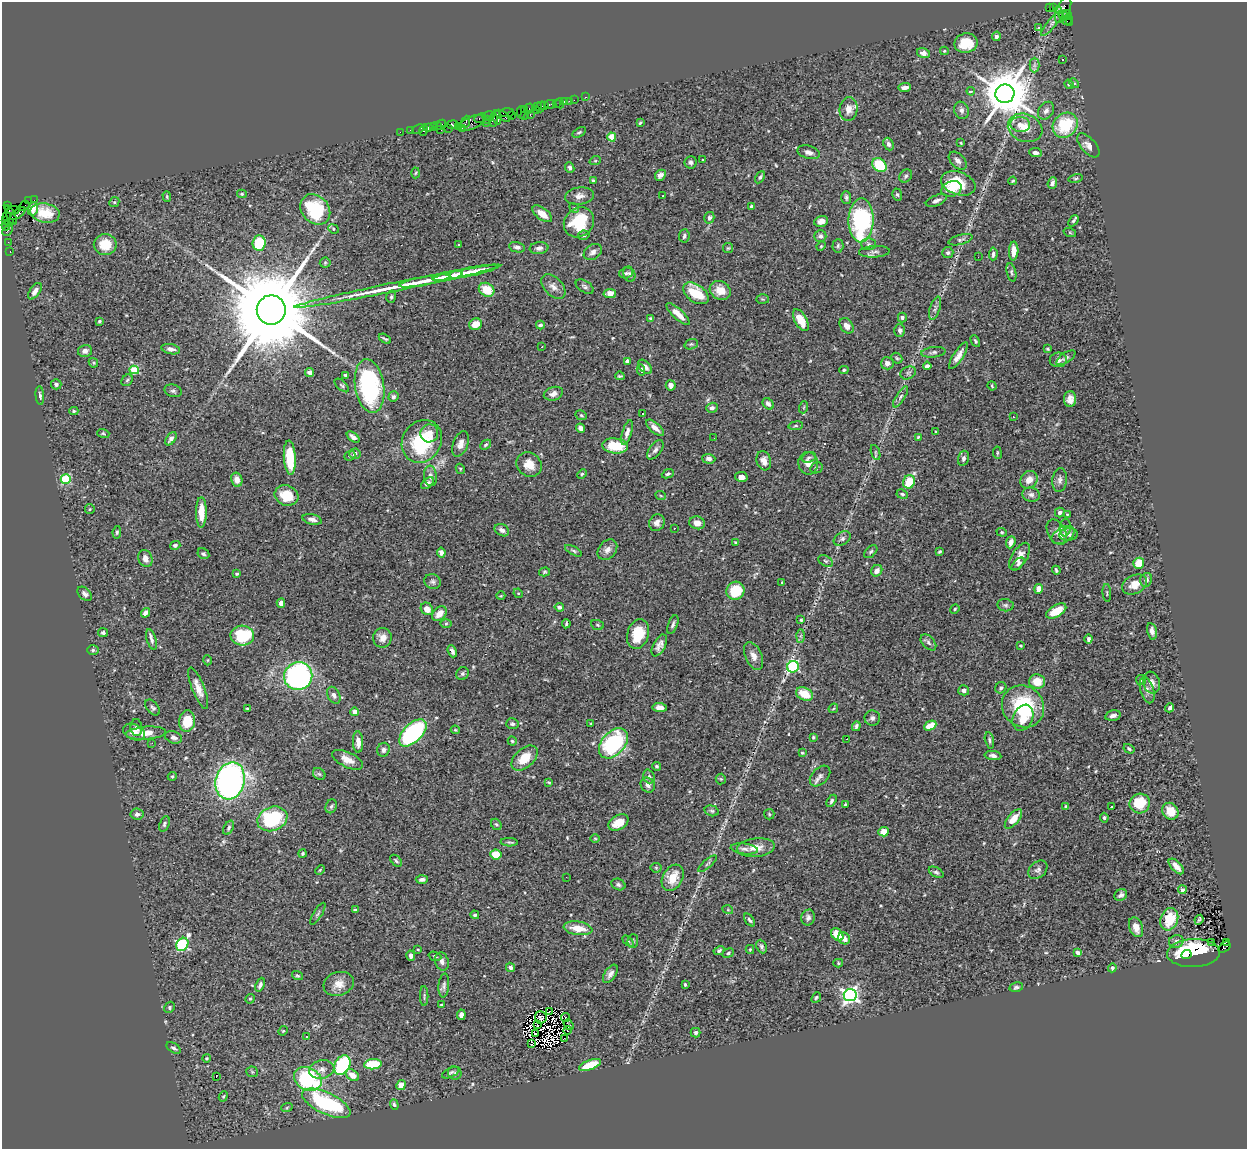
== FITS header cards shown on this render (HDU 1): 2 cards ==
NAXIS1  =                 1245
NAXIS2  =                 1147

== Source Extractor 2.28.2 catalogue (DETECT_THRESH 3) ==
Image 1245 x 1147 px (HDU 1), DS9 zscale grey, 1 PNG px = 1 image px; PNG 1249 x 1151 px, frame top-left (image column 1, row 1147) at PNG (2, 2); each listed source drawn as its Kron ellipse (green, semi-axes under 4 px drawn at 4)
Background 1.33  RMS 0.047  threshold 0.14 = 3 sigma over >= 5 px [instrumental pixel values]
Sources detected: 541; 2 with non-positive FLUX_AUTO (blend fragments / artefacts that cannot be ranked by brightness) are neither listed nor drawn; of the other 539, the 500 brightest by FLUX_AUTO listed and drawn (39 fainter detections omitted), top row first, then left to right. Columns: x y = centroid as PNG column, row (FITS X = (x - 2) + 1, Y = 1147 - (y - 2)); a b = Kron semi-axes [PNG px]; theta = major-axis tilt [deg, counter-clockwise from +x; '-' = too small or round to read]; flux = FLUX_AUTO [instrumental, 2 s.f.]
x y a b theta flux
1049 8 3 2 - 440
1053 8 3 2 - 17
1059 10 3 3 - 490
1063 10 14 6 67 410
1067 14 4 3 - 350
1063 15 4 2 - 170
1067 19 5 5 - 120
1070 22 3 3 - 75
1052 23 16 4 50 12
1038 28 3 2 - 37
996 36 4 4 - 8.2
966 43 11 9 12 77
944 51 4 3 - 3.9
923 53 6 5 - 18
1062 60 3 2 - 3
1034 65 7 5 90 8.9
1074 83 5 4 - 4.3
1069 84 5 4 - 3.9
905 87 6 4 7 16
971 91 4 3 - 5.9
1005 94 9 9 - 15000
586 97 3 2 - 35
574 100 2 2 - 41
564 101 3 3 - 160
569 101 2 2 - 16
560 103 5 2 - 30
550 104 5 3 - 140
556 104 3 2 - 40
545 105 3 2 - 86
538 106 4 3 - 130
541 107 5 3 - 120
524 109 3 2 - 69
529 109 5 3 - 86
849 109 12 9 84 27
536 110 3 2 - 87
961 110 9 7 -70 11
1046 111 9 7 55 15
521 112 6 2 -90 97
507 113 7 3 3 200
512 115 2 2 - 42
530 115 3 2 - 160
489 116 6 3 17 240
503 116 8 3 -34 190
524 116 4 2 - 140
497 117 7 3 -80 160
480 118 6 2 25 120
488 120 2 2 - 68
493 120 7 3 86 420
466 122 6 3 67 110
471 123 14 6 24 1000
486 123 2 2 - 48
640 123 3 3 - 4
1020 124 10 7 -5 20
437 125 3 3 - 76
441 125 5 3 - 100
452 125 5 4 - 210
1065 125 13 11 44 140
459 126 3 2 - 61
433 127 4 2 - 61
428 128 4 2 - 68
448 128 3 2 - 75
462 128 2 2 - 31
1025 128 18 13 -20 52
418 129 6 2 21 38
411 130 3 2 - 66
423 130 6 3 76 190
441 130 3 2 - 73
400 132 2 2 - 24
579 132 7 4 31 5
612 137 4 4 - 86
961 143 3 3 - 3.3
889 144 6 5 - 9
1088 145 14 7 -49 18
809 152 11 6 -15 14
1036 153 6 4 -8 14
703 160 3 3 - 14
595 161 6 3 18 3.4
958 161 11 6 -45 14
691 162 6 6 - 8
879 165 8 6 -42 120
570 168 5 4 - 6.8
416 173 5 3 - 3.5
660 175 6 4 45 11
906 176 7 5 52 6.7
760 177 6 4 60 6
1076 178 7 4 13 4.8
593 181 4 3 - 4.3
1013 181 4 3 - 3.9
958 183 18 11 -19 130
1052 183 6 4 70 8.8
952 189 10 7 21 40
242 194 5 4 - 5.1
897 194 6 4 -73 5.6
167 196 5 4 - 3.9
579 196 14 8 8 20
663 196 3 2 - 3.3
846 197 6 5 - 6.5
34 200 2 2 - 15
29 201 4 2 - 69
936 201 11 5 22 12
114 202 5 4 - 4.6
7 206 4 2 - 51
24 206 5 2 - 74
751 206 4 3 - 4.7
574 208 5 4 - 4.3
33 209 7 5 73 17
315 209 17 13 -48 190
13 210 6 3 -2 160
45 213 15 9 -9 62
18 214 9 3 37 380
542 214 11 6 -37 34
11 215 10 3 -67 360
7 217 2 2 - 46
709 218 6 5 - 9.9
861 220 22 12 88 400
6 221 3 2 - 65
821 221 7 5 18 16
1073 221 6 4 48 4.5
579 222 16 14 44 140
9 223 4 3 - 120
6 225 5 3 - 140
333 229 5 4 - 4.4
8 230 6 2 45 190
1070 233 6 4 -20 3.7
584 235 6 4 12 5.1
684 236 6 5 - 8.4
820 236 6 5 - 9.1
960 240 12 5 15 7.8
8 242 2 2 - 22
259 243 7 6 - 100
458 244 3 3 - 16
869 244 7 5 -1 6.9
105 245 11 10 - 70
821 246 5 4 - 3.5
838 246 7 5 87 5.9
517 247 8 5 -13 11
539 248 9 6 7 12
728 248 5 5 - 4.1
10 251 2 2 - 25
1014 251 9 5 88 24
593 252 10 7 33 13
874 252 15 5 3 13
948 253 5 5 - 6.6
993 254 6 4 86 9.7
978 257 3 2 - 2.9
325 263 5 5 - 4.2
1011 272 9 4 -76 6.2
466 273 34 4 11 79
626 273 7 5 16 6.9
629 274 8 6 -69 8
456 275 6 4 12 15
447 276 16 4 11 31
424 281 26 3 11 33
397 286 105 4 12 160
553 287 14 9 -46 20
585 287 10 5 -33 8.2
487 290 8 6 -31 65
720 290 11 9 -28 41
35 291 9 5 56 14
696 293 14 8 -35 97
610 294 6 4 11 25
391 297 6 5 - 5
763 299 6 5 - 4.4
935 308 12 5 72 11
271 310 14 14 - 64000
678 314 15 5 -43 32
902 317 5 4 - 7.1
651 318 4 3 - 5.1
801 320 12 6 -60 55
99 321 4 3 - 4.4
476 324 6 5 - 39
540 325 4 4 - 8.3
846 326 8 6 -53 19
900 330 6 5 - 9.8
385 339 7 2 -29 4.9
975 341 6 4 -62 5.4
691 344 7 5 19 5.1
541 347 3 2 - 9
171 349 9 5 -13 14
1047 349 4 3 - 3.5
85 351 7 6 - 13
933 352 12 5 6 8.7
958 356 15 5 57 20
897 358 6 5 - 4.9
1066 358 11 5 33 8.2
1058 360 8 7 - 12
627 361 4 4 - 13
93 363 5 4 - 4.5
887 363 6 6 - 16
927 366 4 4 - 10
645 367 8 5 -47 12
134 370 5 4 - 130
641 370 5 4 - 7.5
844 370 4 4 - 4.7
310 372 4 4 - 15
908 373 8 6 26 7.5
346 375 4 3 - 7.8
620 376 5 3 - 4
127 380 6 5 - 4.9
56 384 5 5 - 8.8
342 385 9 4 -41 5.7
671 385 5 5 - 17
370 386 27 14 -81 460
992 386 5 3 - 3.1
173 391 9 6 -18 7.7
553 394 10 6 17 16
40 396 9 4 -85 7.8
393 397 5 5 - 7.2
900 397 12 4 57 10
1070 399 8 6 89 17
768 404 6 4 -47 12
804 407 6 3 71 3.7
712 408 6 5 - 8.6
74 411 4 4 - 4.2
642 413 2 2 - 3.2
581 415 6 4 -27 4.7
1013 417 3 2 - 5.1
796 426 7 4 8 4.8
581 428 5 4 - 16
655 428 11 5 -41 19
936 432 3 3 - 3.7
103 433 6 4 -18 4.3
429 433 9 9 - 24
627 433 12 4 74 17
353 437 7 4 -37 12
918 437 4 3 - 3.2
714 438 2 2 - 4.8
171 439 7 4 55 11
422 441 22 19 56 220
460 444 13 7 69 21
486 445 6 4 41 5.1
615 446 13 7 -6 96
655 450 11 6 54 11
875 452 8 3 -71 4.6
997 453 6 3 -83 3.4
355 454 6 5 - 12
350 456 6 4 21 4.2
809 457 7 5 18 7
290 458 17 6 -87 100
963 458 7 5 74 11
709 459 6 5 - 11
764 461 10 7 -72 18
808 463 11 10 - 24
529 465 13 11 -37 39
816 468 6 5 - 5.5
460 469 5 4 - 3.4
582 474 5 4 - 4.4
668 474 6 4 23 5.8
431 476 10 6 -83 17
741 477 6 5 - 19
66 479 5 4 - 160
237 480 7 5 -77 22
1029 480 9 8 - 29
1060 480 12 7 83 12
909 482 7 5 65 76
427 483 7 4 37 11
902 494 6 4 -25 6.4
286 495 12 10 -21 62
1031 495 9 7 -14 11
661 496 5 3 - 2.9
90 509 5 4 - 3.7
201 512 15 5 90 49
1060 513 5 5 - 9.6
1067 514 3 3 - 3
312 519 10 5 -14 14
657 523 8 7 - 14
697 523 8 6 -12 21
674 528 3 2 - 3.6
1065 528 9 5 87 7.6
502 530 8 5 -29 11
117 532 6 4 81 5.6
1002 532 5 4 - 3.5
1057 532 13 9 -60 16
1069 534 9 6 6 11
1063 535 12 7 32 15
842 539 9 6 32 9.7
736 542 4 3 - 3.6
1011 542 6 4 68 14
175 545 5 4 - 7.3
607 550 11 8 49 19
574 551 9 4 -28 5.9
939 551 4 3 - 5.8
871 552 8 5 45 6.4
441 553 5 4 - 16
203 554 6 5 - 6.9
1020 556 15 7 58 27
145 558 9 7 -68 20
826 561 8 5 -27 6.2
1139 563 5 5 - 53
1018 564 8 4 46 8.2
1056 570 4 3 - 5
877 571 6 5 - 18
544 572 5 4 - 4.2
237 574 3 3 - 3.9
1146 580 7 6 - 13
433 581 8 7 - 9.6
782 583 3 3 - 41
1135 584 13 9 26 30
1039 589 5 4 - 22
735 591 9 9 - 110
518 593 5 4 - 3.6
1107 593 9 2 -85 3.8
85 594 8 5 -45 10
501 596 4 4 - 3.2
281 603 5 4 - 12
1005 605 8 6 -8 7.4
559 607 4 4 - 8.8
427 609 6 5 - 28
955 609 5 4 - 3.5
1056 611 11 6 31 64
145 613 5 4 - 13
439 614 8 6 45 33
801 620 3 3 - 3.6
446 624 6 4 1 4.7
566 624 4 2 - 4.5
597 625 6 5 - 4.3
673 625 10 4 71 8.6
1152 631 8 5 -79 14
103 633 5 4 - 6.4
638 634 15 10 73 80
242 636 12 10 -4 190
800 636 7 4 89 5.1
382 638 10 9 - 23
1088 639 4 3 - 8.3
152 640 10 4 -73 9.5
928 642 9 6 -47 9.2
659 645 12 6 62 17
1021 646 3 2 - 2.9
93 650 6 5 - 4.9
452 651 6 3 -67 8.4
753 656 14 8 -66 23
208 660 5 3 - 2.9
793 667 6 5 - 280
462 674 7 6 - 7.3
298 676 14 13 - 690
1141 680 5 5 - 4.6
1037 682 8 7 - 50
1151 683 11 8 -74 19
198 688 22 6 -68 30
1001 688 6 5 - 6.1
964 690 5 5 - 13
1147 690 13 6 -74 14
804 694 9 6 -25 62
334 695 9 6 -61 11
1023 706 22 20 -44 220
660 707 7 4 -5 18
153 708 9 5 -50 7.7
833 708 5 3 - 3
1170 708 4 4 - 7.4
248 709 3 2 - 3.6
355 712 4 4 - 36
1113 716 8 5 13 13
872 718 7 7 - 10
1023 718 13 10 66 45
187 721 10 8 85 73
512 724 6 5 - 7.4
591 724 4 3 - 2.9
856 726 5 4 - 7.8
930 726 6 4 25 47
136 728 8 6 -84 13
455 730 4 4 - 3
134 732 11 8 -26 20
146 733 20 6 4 49
413 733 17 9 45 500
174 737 9 6 -20 11
813 737 3 3 - 3.9
846 739 3 2 - 3.2
989 740 8 4 -78 6.5
512 741 4 4 - 4.3
358 742 11 5 -88 18
152 743 3 2 - 4
613 743 17 11 48 330
1129 749 6 4 -31 5.3
383 750 7 6 - 11
802 753 4 3 - 3.9
993 756 8 4 -8 11
524 758 15 9 42 66
348 760 16 7 -26 33
656 766 4 4 - 5.5
319 774 7 5 -43 6
172 776 4 4 - 3.6
649 776 7 5 -70 8
820 776 12 8 45 14
721 779 5 5 - 4.4
230 781 19 14 75 1100
549 782 4 3 - 3.8
648 785 8 6 -49 13
831 801 7 4 59 5.9
1140 803 10 10 - 95
845 804 3 2 - 2.9
331 806 7 5 67 7.2
1065 806 4 3 - 3
1112 807 3 2 - 4.9
712 811 7 5 -16 6.3
1170 811 9 7 -50 47
137 814 6 5 - 12
769 814 5 5 - 4.4
1104 818 5 4 - 6
272 819 15 12 22 240
1013 819 12 5 50 43
618 822 11 7 29 54
164 824 8 5 69 6
496 824 6 5 - 5.2
229 828 7 4 61 6.4
883 832 5 4 - 36
595 838 5 3 - 2.9
509 842 8 4 -2 5.2
756 848 19 9 5 40
744 849 13 5 -7 12
303 854 4 3 - 4.7
496 854 6 5 - 59
396 861 7 4 -45 6.3
707 864 12 3 41 6.2
1176 866 10 5 -46 20
656 868 5 5 - 4
320 870 5 4 - 3.9
1038 870 10 8 41 12
936 872 8 4 -28 6.3
566 877 2 2 - 3.5
673 878 14 10 60 58
422 879 6 4 2 8.5
618 884 7 5 -24 7
1182 890 4 4 - 8.4
1121 895 6 5 - 9.5
355 910 3 3 - 4.8
728 910 5 3 - 2.9
318 914 13 4 58 7.7
475 915 4 4 - 6.2
808 918 8 6 75 9.6
1169 919 11 8 69 62
749 920 7 3 -53 6.1
1199 920 5 3 - 5.1
1136 927 10 6 -68 26
578 928 14 6 -8 51
837 935 7 5 -48 52
844 938 6 5 - 23
628 941 6 4 -44 4.7
633 941 7 5 85 6.3
1176 941 7 6 - 12
1211 942 3 2 - 4.4
1226 942 3 2 - 250
182 944 7 5 54 390
761 947 7 5 -66 7.3
1224 947 7 4 36 430
418 949 4 3 - 3.1
750 949 4 4 - 3.4
719 951 5 4 - 7.1
728 953 6 4 22 5.7
1077 953 4 3 - 17
1193 953 26 14 2 210
1186 955 5 3 - 25
411 956 5 4 - 10
435 956 6 3 -19 3.4
442 961 9 6 -74 11
838 963 5 4 - 4.3
510 967 5 4 - 8.6
1112 968 4 4 - 5
610 974 10 5 56 13
297 976 6 4 -17 4.1
339 984 15 11 18 33
260 985 7 4 66 8.8
444 985 12 5 85 9.4
685 985 3 3 - 4.6
1016 987 7 4 13 6.2
850 995 6 6 - 1100
424 996 10 3 90 5.2
816 998 6 4 51 4.5
250 999 5 4 - 4.4
441 1005 3 3 - 5.5
169 1007 6 4 61 4.7
550 1012 4 2 - 3
461 1015 5 4 - 13
541 1017 6 6 - 5.5
566 1017 4 3 - 5.3
537 1025 3 2 - 3.2
568 1025 6 3 -54 5.9
568 1030 4 3 - 6.2
283 1031 5 4 - 3.2
696 1033 5 4 - 7.6
536 1034 3 2 - 5.1
307 1036 3 3 - 5.9
564 1038 3 2 - 3.5
532 1044 4 2 - 16
174 1048 8 4 -35 7.9
206 1058 4 4 - 3.6
373 1064 9 5 5 110
342 1065 10 7 63 260
590 1065 11 5 21 89
322 1069 13 9 12 22
252 1072 6 5 - 4.8
451 1073 9 4 25 5.8
455 1073 7 6 - 7.4
352 1075 7 5 -34 26
216 1077 3 2 - 26
308 1079 14 11 -26 310
401 1085 5 4 - 28
223 1096 5 4 - 4.1
326 1103 26 10 -25 330
394 1105 5 4 - 5.8
287 1107 6 3 20 3.9
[39 fainter detections neither listed nor drawn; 2 non-positive-flux detections neither listed nor drawn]